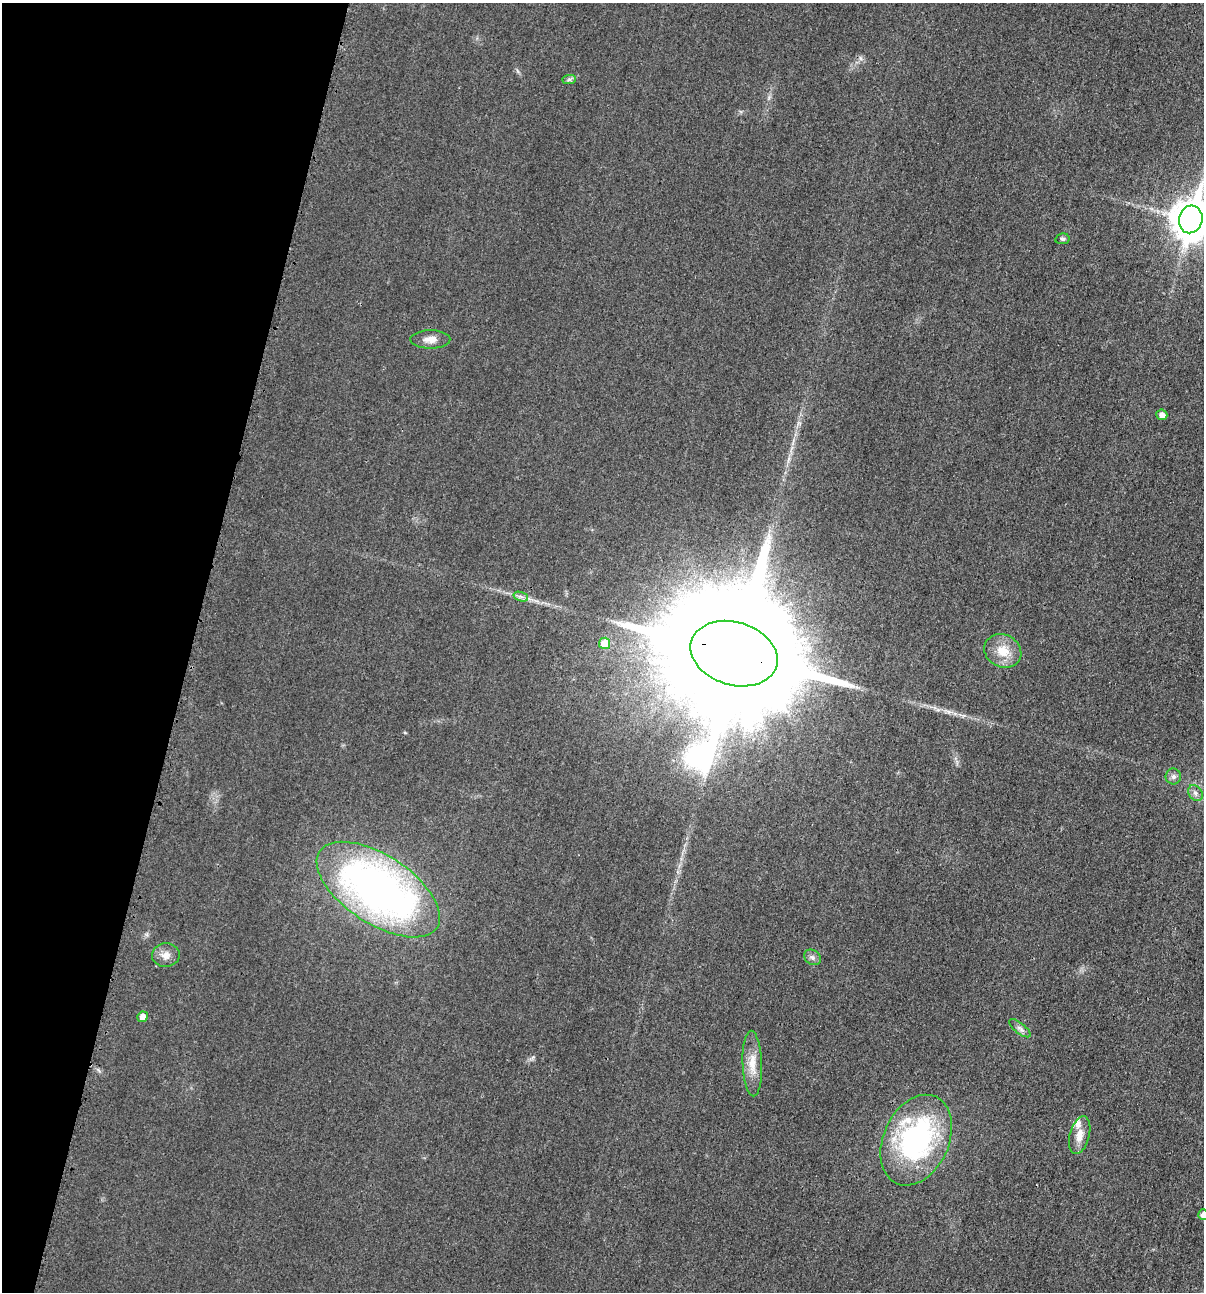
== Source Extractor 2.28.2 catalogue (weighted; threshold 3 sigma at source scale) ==
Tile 9 of 4 x 4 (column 1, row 3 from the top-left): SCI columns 129-1330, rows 1302-2591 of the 5200 x 5181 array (HDU 1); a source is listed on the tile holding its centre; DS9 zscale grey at full resolution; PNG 1206 x 1294 px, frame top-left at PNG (2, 3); each listed source drawn as its Kron ellipse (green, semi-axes under 4 px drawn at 4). Shown black and unused: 16% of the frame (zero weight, under 3 of 4 exposures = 1% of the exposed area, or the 3 px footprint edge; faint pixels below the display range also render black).
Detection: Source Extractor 2.28.2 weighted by HDU 2 'WHT'; one run over the whole footprint, this tile lists its part. Background 0.0299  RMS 0.0059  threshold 0.0265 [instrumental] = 3 sigma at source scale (4.5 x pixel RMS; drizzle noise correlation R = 1.50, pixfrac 1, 0.05/0.05 arcsec/px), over >= 5 px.
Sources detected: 21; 1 inside a brighter listed object's ellipse — not listed separately; the other 20 listed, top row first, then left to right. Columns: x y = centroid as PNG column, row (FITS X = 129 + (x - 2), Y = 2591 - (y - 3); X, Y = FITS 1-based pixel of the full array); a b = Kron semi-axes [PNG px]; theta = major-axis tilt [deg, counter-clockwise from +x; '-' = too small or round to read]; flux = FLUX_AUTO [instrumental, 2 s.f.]
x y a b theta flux
569 79 7 4 1 1.2
1191 219 14 11 76 1500
1062 239 7 5 11 1.1
430 339 20 9 0 5.2
1162 415 5 5 - 3.4
521 597 7 4 -19 1.6
605 643 6 5 - 12
1003 651 19 16 -27 11
734 654 44 31 -17 43000
1173 777 8 8 - 2.1
1195 793 9 6 -51 2.2
378 890 70 34 -33 290
166 955 14 12 3 4.7
812 957 9 7 -33 1.9
142 1017 5 5 - 4.8
1020 1028 13 5 -38 2.3
752 1064 33 9 -88 9.9
1080 1135 19 10 75 6.6
916 1140 47 32 65 110
1203 1215 5 5 - 3.1
Overlapping masked pixels (flux is a lower limit): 1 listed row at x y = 734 654
Isophote crosses this tile's border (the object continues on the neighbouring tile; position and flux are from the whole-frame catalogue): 2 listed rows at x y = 1191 219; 1203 1215